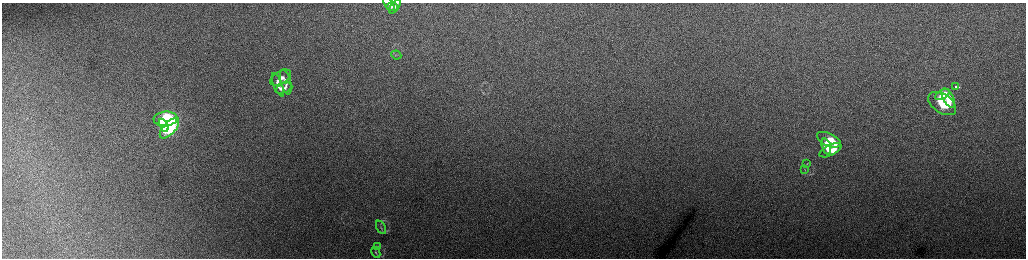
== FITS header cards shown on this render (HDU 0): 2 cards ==
NAXIS1  =                 2048 /fastest changing axis
NAXIS2  =                  512 /next to fastest changing axis

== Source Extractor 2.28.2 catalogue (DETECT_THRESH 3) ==
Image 2048 x 512 px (HDU 0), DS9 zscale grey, zoomed out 1/2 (1 PNG px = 2 x 2 image px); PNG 1028 x 260 px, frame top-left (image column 1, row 511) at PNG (2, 3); each listed source drawn as its Kron ellipse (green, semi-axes under 4 px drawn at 4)
Background 167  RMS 1.8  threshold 5.51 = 3 sigma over >= 5 px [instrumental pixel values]
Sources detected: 24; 1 cannot appear on this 1/2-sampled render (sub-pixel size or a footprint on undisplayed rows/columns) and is neither listed nor drawn; the other 23 listed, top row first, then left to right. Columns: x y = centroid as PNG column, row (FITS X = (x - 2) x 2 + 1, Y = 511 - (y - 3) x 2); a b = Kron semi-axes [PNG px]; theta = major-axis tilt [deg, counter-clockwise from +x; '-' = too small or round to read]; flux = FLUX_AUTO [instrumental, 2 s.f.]
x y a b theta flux
389 4 8 3 -58 930
392 7 6 3 -1 830
395 7 8 3 54 1000
396 55 5 2 - 370
281 78 11 6 31 2700
286 82 13 5 -76 2100
278 85 12 4 -68 2300
956 87 3 2 - 2300
284 88 9 4 21 1900
942 95 8 4 28 9300
948 98 10 5 -62 7700
942 103 15 9 -34 22000
165 119 12 7 5 57000
164 125 7 3 -64 25000
169 128 12 6 47 55000
829 140 13 6 -25 8200
826 147 8 4 -71 5300
830 150 12 5 28 7400
807 164 3 2 - 270
805 170 3 2 - 210
381 227 7 2 -62 360
377 246 3 2 - 190
376 252 6 2 -65 350
At the frame edge (FLAGS 8, measured only in part): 1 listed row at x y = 389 4
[1 sub-pixel or undisplayed-footprint detection neither listed nor drawn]